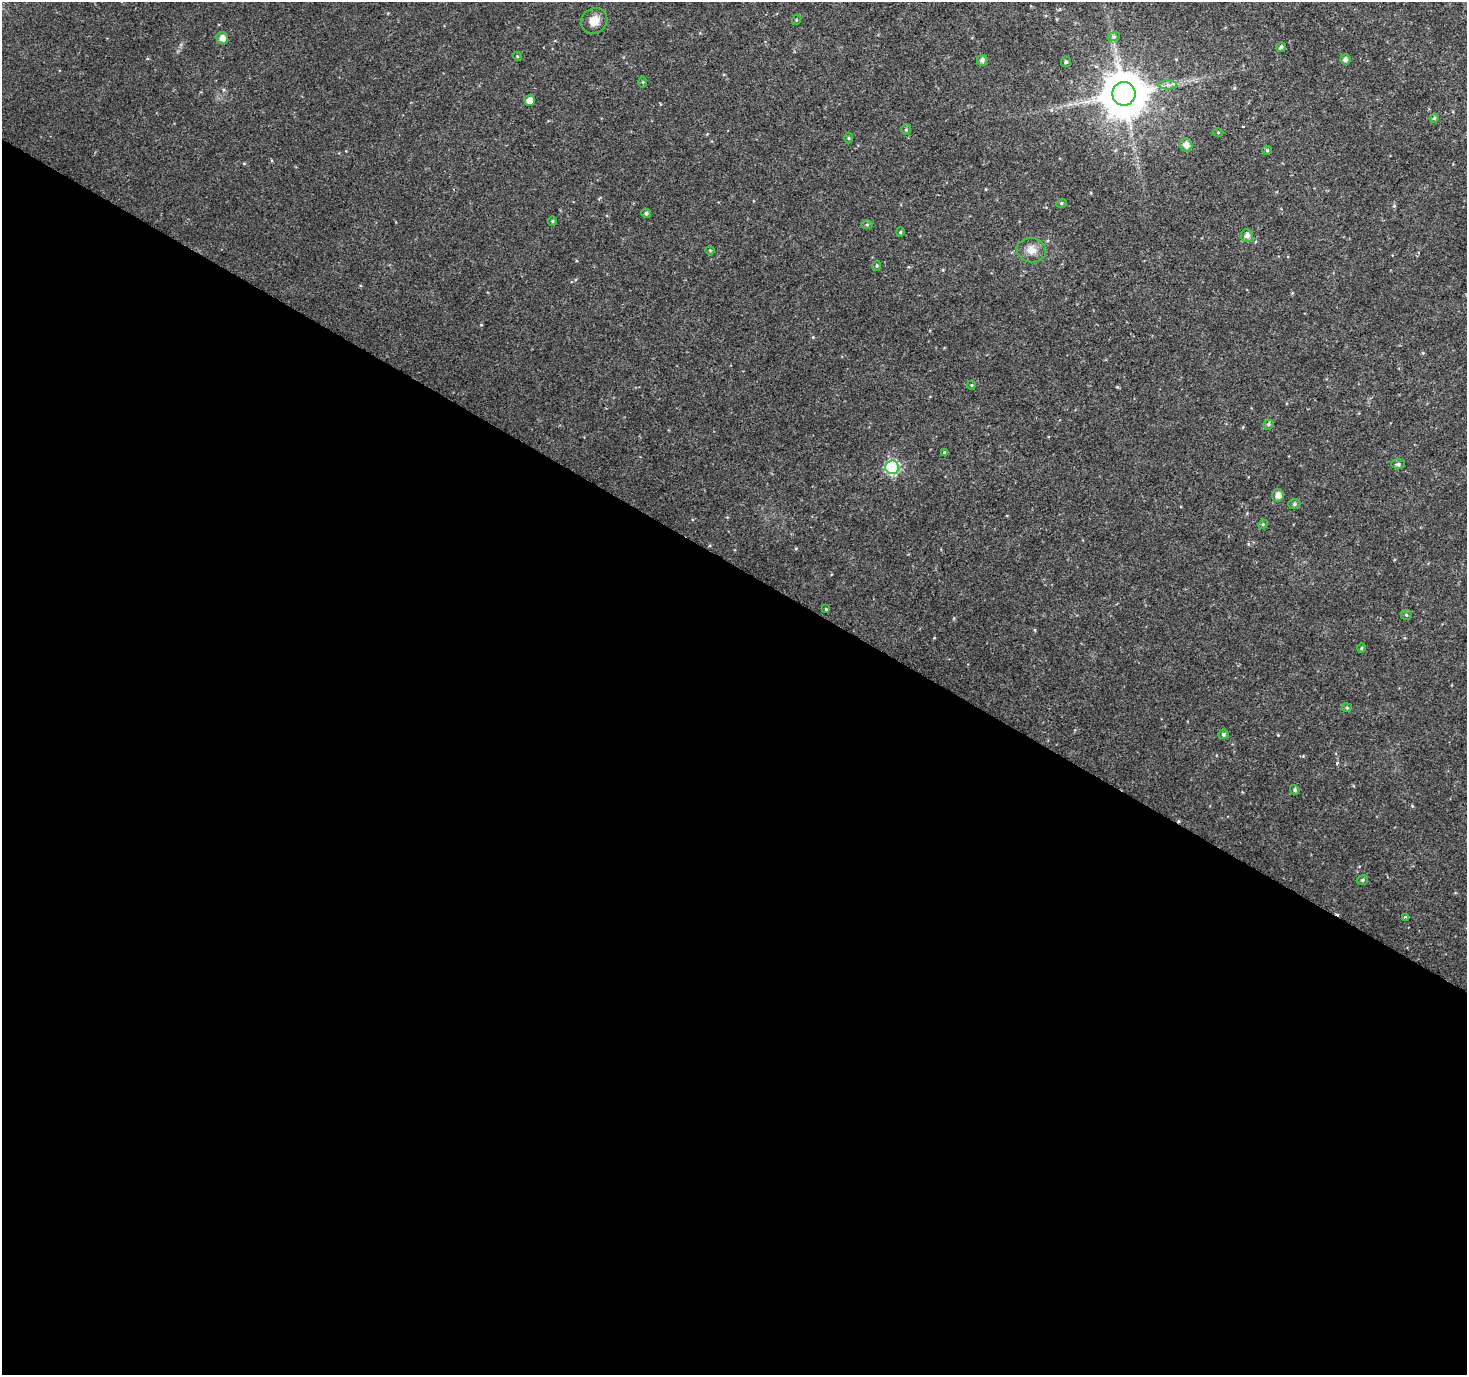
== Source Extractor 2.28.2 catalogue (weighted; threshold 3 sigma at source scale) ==
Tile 14 of 4 x 4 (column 2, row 4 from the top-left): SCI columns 1466-2930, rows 191-1563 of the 5865 x 5939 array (HDU 1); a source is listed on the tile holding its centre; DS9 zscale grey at full resolution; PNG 1469 x 1377 px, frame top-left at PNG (2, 2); each listed source drawn as its Kron ellipse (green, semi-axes under 4 px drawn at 4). Shown black and unused: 59% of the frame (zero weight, under 2 of 3 exposures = <1% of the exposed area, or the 3 px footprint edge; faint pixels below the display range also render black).
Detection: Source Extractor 2.28.2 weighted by HDU 2 'WHT'; one run over the whole footprint, this tile lists its part. Background 0.0253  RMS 0.0055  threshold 0.0249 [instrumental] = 3 sigma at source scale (4.5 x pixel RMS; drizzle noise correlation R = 1.50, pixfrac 1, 0.0396/0.0396 arcsec/px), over >= 5 px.
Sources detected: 47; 3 cosmic-ray / hot-pixel residue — neither listed nor drawn; the other 44 listed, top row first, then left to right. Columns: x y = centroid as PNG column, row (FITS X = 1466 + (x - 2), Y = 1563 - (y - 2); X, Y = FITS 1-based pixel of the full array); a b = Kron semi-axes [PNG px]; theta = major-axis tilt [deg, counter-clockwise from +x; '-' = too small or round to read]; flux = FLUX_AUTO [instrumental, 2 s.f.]
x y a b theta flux
796 20 5 3 - 0.52
594 21 14 12 39 5.6
1114 36 6 4 18 0.91
222 38 6 5 - 3.5
1281 47 5 4 - 1.2
517 56 5 3 - 0.5
1345 59 5 5 - 1.9
982 60 5 5 - 2.1
1066 62 5 5 - 1.1
643 82 5 4 - 0.63
1167 85 9 4 0 2
1124 94 12 11 - 2200
530 100 5 5 - 4.2
1434 118 4 4 - 0.85
906 130 5 5 - 0.72
1218 132 5 3 - 0.53
849 138 5 3 - 0.59
1186 145 7 6 - 3.7
1267 150 5 4 - 0.72
1061 203 5 4 - 0.72
646 213 5 4 - 1
552 221 4 4 - 0.62
867 225 5 4 - 0.66
900 232 4 4 - 0.67
1247 236 6 6 - 2.3
710 250 5 3 - 0.47
1032 250 14 12 -10 5
876 266 5 3 - 0.55
971 385 4 4 - 0.58
1268 424 5 5 - 1
945 452 3 3 - 1.3
1398 464 6 5 - 1.1
892 467 7 6 - 80
1278 495 6 5 - 2.8
1294 504 6 5 - 1
1263 524 5 4 - 0.67
826 609 4 3 - 0.48
1406 615 5 5 - 0.76
1361 648 5 3 - 0.52
1347 708 5 4 - 0.62
1223 734 5 5 - 1.1
1295 790 5 4 - 0.98
1362 880 6 4 16 0.88
1405 917 4 3 - 1.6